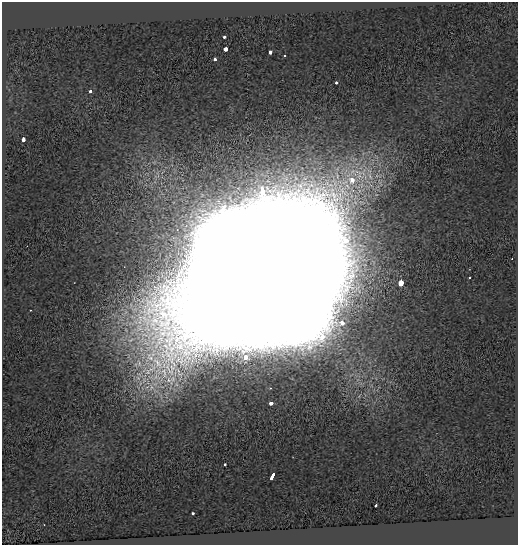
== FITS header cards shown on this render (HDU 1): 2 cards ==
NAXIS1  =                  516
NAXIS2  =                  543

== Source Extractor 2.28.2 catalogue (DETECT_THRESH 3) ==
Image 516 x 543 px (HDU 1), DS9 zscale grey, 1 PNG px = 1 image px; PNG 520 x 547 px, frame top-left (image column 1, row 543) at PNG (2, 2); no overlay
Background 0.102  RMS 0.12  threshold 0.369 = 3 sigma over >= 5 px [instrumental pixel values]
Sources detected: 19; all 19 listed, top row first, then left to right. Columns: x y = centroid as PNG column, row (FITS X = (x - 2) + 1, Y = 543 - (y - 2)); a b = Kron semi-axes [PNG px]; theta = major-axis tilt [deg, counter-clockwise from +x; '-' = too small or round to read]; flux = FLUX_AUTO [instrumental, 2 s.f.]
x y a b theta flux
224 36 3 3 - 7.4e+01
226 49 3 3 - 3.0e+02
271 52 4 3 - 1.0e+02
285 56 3 3 - 2.1e+01
215 59 3 3 - 5.3e+01
336 83 3 3 - 4.1e+01
90 91 3 3 - 6.3e+01
23 139 4 3 - 1.2e+02
512 259 2 2 - 4.2e+00
470 277 3 3 - 1.9e+01
262 278 56 53 35 2.5e+06
401 283 4 3 - 9.5e+02
30 310 2 2 - 5.6e+00
245 357 4 3 - 2.6e+02
270 403 3 3 - 1.1e+02
225 464 3 3 - 5.9e+01
272 476 7 3 64 5.6e+02
376 505 3 3 - 8.2e+01
193 513 3 3 - 5.7e+01